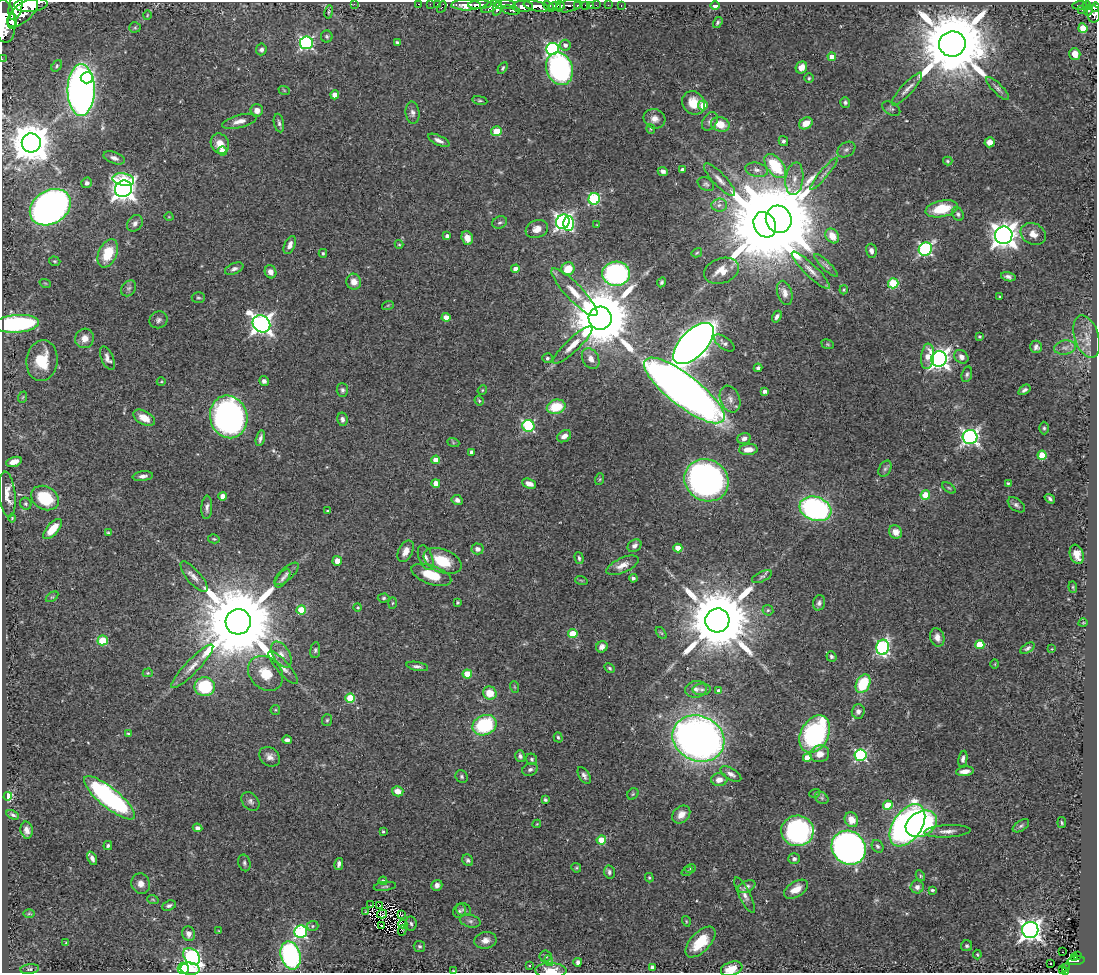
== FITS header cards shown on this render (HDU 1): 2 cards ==
NAXIS1  =                 1095
NAXIS2  =                  971

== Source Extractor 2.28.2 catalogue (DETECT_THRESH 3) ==
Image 1095 x 971 px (HDU 1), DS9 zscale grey, 1 PNG px = 1 image px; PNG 1099 x 975 px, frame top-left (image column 1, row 971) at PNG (2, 2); each listed source drawn as its Kron ellipse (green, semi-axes under 4 px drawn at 4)
Background 0.997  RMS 0.028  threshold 0.0838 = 3 sigma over >= 5 px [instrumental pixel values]
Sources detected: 392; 2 with non-positive FLUX_AUTO (blend fragments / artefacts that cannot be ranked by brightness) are neither listed nor drawn; the other 390 listed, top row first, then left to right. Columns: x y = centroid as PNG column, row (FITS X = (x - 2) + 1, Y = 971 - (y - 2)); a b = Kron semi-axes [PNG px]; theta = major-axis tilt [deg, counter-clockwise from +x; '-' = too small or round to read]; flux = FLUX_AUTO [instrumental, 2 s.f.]
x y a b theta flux
354 4 2 2 - 24
419 4 3 2 - 25
430 4 2 2 - 13
437 4 2 2 - 11
31 5 17 7 3 3300
466 5 15 5 -1 1800
480 5 12 4 2 1100
505 5 11 4 1 730
560 5 4 3 - 300
577 5 3 3 - 110
586 5 3 3 - 46
596 5 2 2 - 11
608 5 2 2 - 9
621 5 3 2 - 23
1080 5 7 3 2 100
536 6 13 5 -13 1600
549 6 6 4 -46 340
555 6 6 4 13 620
569 6 13 6 11 360
590 6 4 3 - 49
715 6 5 3 - 14
1087 6 4 4 - 270
15 7 13 6 79 3100
442 7 6 3 63 84
491 7 10 4 27 430
522 7 10 5 1 920
1095 7 5 3 - 240
497 8 8 4 75 580
511 10 9 4 -10 310
1082 10 2 2 - 9.6
1088 10 5 3 - 120
329 12 7 4 77 2.9
22 13 19 8 41 3800
1093 14 9 6 -82 490
147 15 5 3 - 1.7
4 21 22 11 -84 4900
12 21 8 4 84 1300
718 22 6 4 54 3.4
135 27 5 5 - 3
1083 28 4 4 - 50
327 36 6 6 - 3.8
397 42 4 3 - 2.8
306 43 6 6 - 350
952 44 13 12 - 25000
565 45 5 5 - 8.6
261 49 6 5 - 5.3
552 49 6 6 - 340
1075 54 6 5 - 18
832 57 4 4 - 28
2 59 2 2 - 8.9
57 66 6 4 54 2.9
801 67 6 5 - 16
503 68 6 4 60 3.1
559 69 16 13 -69 420
87 78 6 5 - 130
809 78 5 4 - 2.5
998 88 15 5 -46 6.8
907 89 21 5 48 13
81 90 26 13 -90 1200
284 90 6 3 -19 1.9
335 95 4 4 - 19
480 100 7 4 -9 2.8
845 102 5 5 - 4.1
693 103 12 10 -49 35
703 105 5 5 - 27
891 109 10 6 -30 4.8
257 110 6 6 - 11
413 113 11 7 -84 8.1
654 119 11 9 -18 15
239 121 18 6 15 13
710 121 10 6 57 7.6
279 123 9 5 -78 5.1
806 123 7 5 30 27
720 124 9 7 -16 31
651 129 5 4 - 2.1
496 131 5 4 - 48
439 140 11 5 -26 8.4
783 141 5 4 - 5.3
990 142 5 5 - 14
31 143 9 9 - 5900
220 144 10 9 - 25
846 150 10 7 32 7.2
222 151 5 4 - 21
114 158 11 5 -19 7.7
948 161 5 3 - 2.4
775 166 14 8 -51 110
682 170 4 3 - 7
757 170 11 7 -12 9.4
663 171 5 4 - 6.8
824 174 20 4 50 8.8
794 179 16 9 83 20
123 180 11 6 -9 70
720 180 21 6 -46 14
87 183 5 5 - 5.3
706 184 9 6 -29 4.9
123 189 9 8 - 1600
594 199 6 5 - 200
719 205 8 6 6 7
50 207 22 16 32 940
942 209 16 8 12 56
958 214 7 5 -56 4.4
169 217 4 3 - 1.3
779 219 14 12 -65 18000
500 222 7 6 - 4.6
563 222 7 6 - 610
135 223 9 7 51 7.9
569 223 7 5 89 140
597 225 3 2 - 1.1
765 225 13 10 -63 39000
537 229 11 8 20 15
1033 234 13 10 -29 15
1004 235 9 8 - 1900
447 236 4 3 - 6.8
832 236 8 6 -54 24
467 238 7 5 -72 13
399 244 4 4 - 2.1
290 245 9 5 66 11
925 249 7 6 - 330
871 251 7 5 -76 7.8
108 253 15 9 66 64
323 253 4 4 - 2.6
697 253 5 4 - 2.2
55 261 6 4 -19 2.7
826 265 15 4 -44 6.1
234 269 10 5 23 6.2
515 269 4 4 - 11
568 269 7 6 - 36
811 270 26 6 -44 16
721 271 18 12 19 27
270 272 6 5 - 11
616 274 14 12 4 360
1008 277 7 4 -15 6.1
354 282 8 7 - 15
661 282 5 4 - 3.5
45 283 6 3 -18 1.9
893 283 5 5 - 120
129 288 9 6 49 5.6
844 290 5 3 - 2.1
574 292 32 8 -46 34
785 293 12 7 -74 12
1000 296 3 3 - 2.9
198 298 7 5 -2 3
388 305 6 3 18 2.1
446 317 4 4 - 15
777 317 6 4 59 5.6
600 318 11 11 - 19000
158 320 9 8 - 6.6
17 324 22 9 4 300
261 324 9 8 - 1100
979 337 3 3 - 2.1
1087 337 22 12 -72 27
85 338 10 9 - 16
694 343 26 13 45 2300
724 343 12 5 -36 6.2
828 344 6 4 -21 2.5
573 345 26 6 43 25
1036 347 6 6 - 6.3
1065 348 11 7 10 9.5
928 356 13 6 84 20
961 357 7 6 - 9.5
107 358 12 6 -66 9.2
547 358 5 5 - 3.5
591 359 11 8 -61 14
939 359 8 7 - 1000
42 361 20 15 82 63
758 368 4 4 - 4
967 374 8 5 74 4.3
264 381 5 4 - 6.7
161 382 4 3 - 1.6
342 390 7 5 -87 4.4
482 390 5 4 - 2.4
684 390 49 15 -38 2300
1024 390 7 4 34 4.7
765 391 4 3 - 7.6
23 397 6 3 71 2
730 399 14 9 -67 14
479 401 5 3 - 2.3
556 407 9 7 16 61
229 417 21 18 -73 750
144 418 12 6 -29 24
342 419 7 5 -79 5.3
528 426 6 6 - 210
1044 428 6 4 -90 3.4
564 436 7 5 33 11
970 437 7 7 - 610
260 438 8 4 75 6.1
744 438 7 5 19 8.7
453 442 6 4 -20 2.4
748 450 9 5 3 19
472 452 4 4 - 8.3
1042 455 4 4 - 75
436 460 4 4 - 18
14 462 8 4 17 16
885 469 8 5 62 4.9
143 476 10 4 6 7
600 479 6 4 71 2.1
706 480 23 20 -32 810
436 483 4 4 - 21
1008 483 4 3 - 2.3
529 484 7 4 -21 12
949 488 8 4 -35 2.5
7 495 23 8 -84 25
925 495 5 5 - 54
223 496 4 4 - 17
45 498 15 11 -30 76
1050 499 5 4 - 4.3
457 500 6 5 - 7.1
26 504 6 5 - 3.4
1016 505 10 6 -37 5.7
207 507 12 5 87 7.6
815 509 16 12 -18 440
327 511 3 2 - 1.5
12 518 4 4 - 1.9
52 529 12 5 48 35
896 532 7 6 - 17
108 533 4 4 - 2.2
214 539 6 4 -14 2.4
634 546 7 5 36 7.8
678 548 4 4 - 27
477 549 6 5 - 7.9
406 551 11 7 62 14
1077 554 10 6 -73 21
426 558 13 7 -70 10
579 558 6 4 -75 3.6
337 561 5 4 - 15
442 561 20 11 -22 62
623 565 17 7 24 17
286 574 15 6 42 8.8
431 575 21 9 -20 50
194 577 19 7 -50 13
762 577 11 5 26 4.9
283 578 11 5 54 6.3
633 578 4 4 - 5.4
581 580 6 4 -19 1.9
1073 587 6 4 -82 2.4
52 597 7 4 34 2.8
384 598 6 4 2 3.2
457 602 3 3 - 3
392 603 6 4 88 2.3
819 603 8 6 75 5.5
358 607 4 4 - 2.7
301 610 4 4 - 50
768 610 6 5 - 3.1
717 620 12 12 - 23000
238 622 13 12 - 36000
1083 623 4 3 - 1.5
661 633 7 3 -52 2.4
573 634 4 4 - 59
937 637 9 7 -75 11
103 640 5 5 - 100
980 645 4 4 - 49
602 647 6 5 - 8.6
883 647 7 6 - 330
1028 648 8 4 32 5.5
1052 649 3 3 - 1.3
315 650 8 5 83 3.7
281 654 14 8 -60 16
831 657 5 4 - 4.7
995 664 5 3 - 1.6
192 666 29 6 46 21
417 666 11 4 -10 5.9
283 668 21 6 -49 14
610 668 6 4 -28 2.9
148 673 5 4 - 2.4
266 673 19 15 -44 42
467 674 4 4 - 58
863 684 10 7 63 83
205 687 10 9 - 110
515 687 6 3 -70 1.9
696 689 10 8 11 10
702 689 9 6 2 6.3
719 691 4 4 - 9.8
490 693 7 6 - 32
350 698 5 4 - 78
275 710 5 4 - 2.2
858 711 7 6 - 7.4
327 720 6 5 - 3
485 725 12 10 24 140
128 734 4 4 - 2.7
815 734 20 14 61 290
558 737 5 4 - 3.1
698 738 27 22 -24 1400
287 740 5 3 - 5.9
820 754 9 8 - 18
861 755 6 6 - 290
520 756 6 5 - 5.2
270 757 11 9 -37 11
807 758 4 4 - 28
532 759 6 5 - 3.6
963 759 8 4 79 6.7
530 769 8 6 24 5.6
965 771 9 4 7 15
731 774 12 5 -30 9.6
584 775 9 5 -61 6.3
462 777 7 6 - 4
719 780 8 6 4 14
398 791 6 5 - 17
815 793 5 3 - 1.7
633 794 6 5 - 2.8
8 796 4 4 - 110
109 798 32 10 -39 360
822 798 7 5 -36 4.1
545 800 4 4 - 3
250 801 10 7 -48 6.7
888 805 5 4 - 55
681 814 10 8 45 16
13 815 7 4 -26 4.3
851 820 8 6 -59 23
1062 823 5 3 - 2.4
537 824 4 3 - 1.5
921 824 16 12 29 250
907 825 23 14 55 760
1021 826 9 5 32 4.1
197 828 5 4 - 6.2
27 830 8 6 -78 10
797 831 16 15 - 370
947 831 23 6 3 14
383 832 3 3 - 3
601 840 5 4 - 58
108 846 4 4 - 3.5
878 846 7 5 -56 4.1
849 848 18 16 -44 1000
92 858 7 4 -66 7.8
794 859 6 5 - 5.1
468 860 6 5 - 4.2
244 863 8 6 -75 4.6
339 864 6 4 78 6.4
576 868 5 4 - 2.3
690 869 5 3 - 1.9
687 871 6 4 36 2.3
609 872 6 5 - 5.8
920 876 6 4 -59 2.4
649 878 5 4 - 2.3
383 881 4 4 - 4.5
141 884 10 9 - 12
437 885 5 5 - 9.7
385 886 11 4 7 3.7
747 887 9 5 26 6.6
917 887 6 6 - 9.2
796 889 13 7 31 24
932 890 4 3 - 3.2
745 895 20 5 -63 11
153 900 6 3 -20 2.1
370 905 2 2 - 1.1
380 905 3 2 - 2.1
169 906 7 5 20 4.5
464 910 7 6 - 4.5
459 911 7 6 - 4.4
365 912 4 2 - 1.5
29 914 6 4 1 2.5
382 914 5 2 - 0.081
402 915 3 2 - 2.4
470 921 10 6 -15 6.8
686 921 5 3 - 1.8
403 924 4 2 - 2.8
411 924 7 5 -82 4.1
313 926 6 5 - 3.4
382 926 2 2 - 1.3
402 930 5 2 - 1.2
1030 930 8 8 - 1200
219 931 3 2 - 1.2
301 932 6 6 - 260
188 934 7 6 - 8.6
485 940 11 8 11 13
700 942 19 9 47 62
66 943 4 3 - 1.8
419 946 5 5 - 4
967 946 6 5 - 4.4
1063 952 2 2 - 2.6
290 955 14 9 -74 370
977 955 5 3 - 2.2
1078 955 3 2 - 22
192 956 10 7 -44 330
545 956 6 5 - 4.1
1075 958 3 2 - 16
549 961 5 3 - 2.7
1076 961 9 3 8 100
578 962 4 4 - 5.7
1051 964 2 2 - 3.5
529 966 3 3 - 6.1
652 967 4 3 - 5.6
1066 967 3 3 - 21
183 968 6 5 - 150
30 969 9 5 8 4.2
190 969 9 6 -4 59
732 969 11 6 19 31
551 970 16 7 -1 27
1063 970 3 3 - 22
454 971 4 3 - 2.2
1065 972 3 3 - 35
At the frame edge (FLAGS 8, measured only in part): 8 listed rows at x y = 31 5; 1095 7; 4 21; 2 59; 732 969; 551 970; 454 971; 1065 972
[2 non-positive-flux detections neither listed nor drawn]